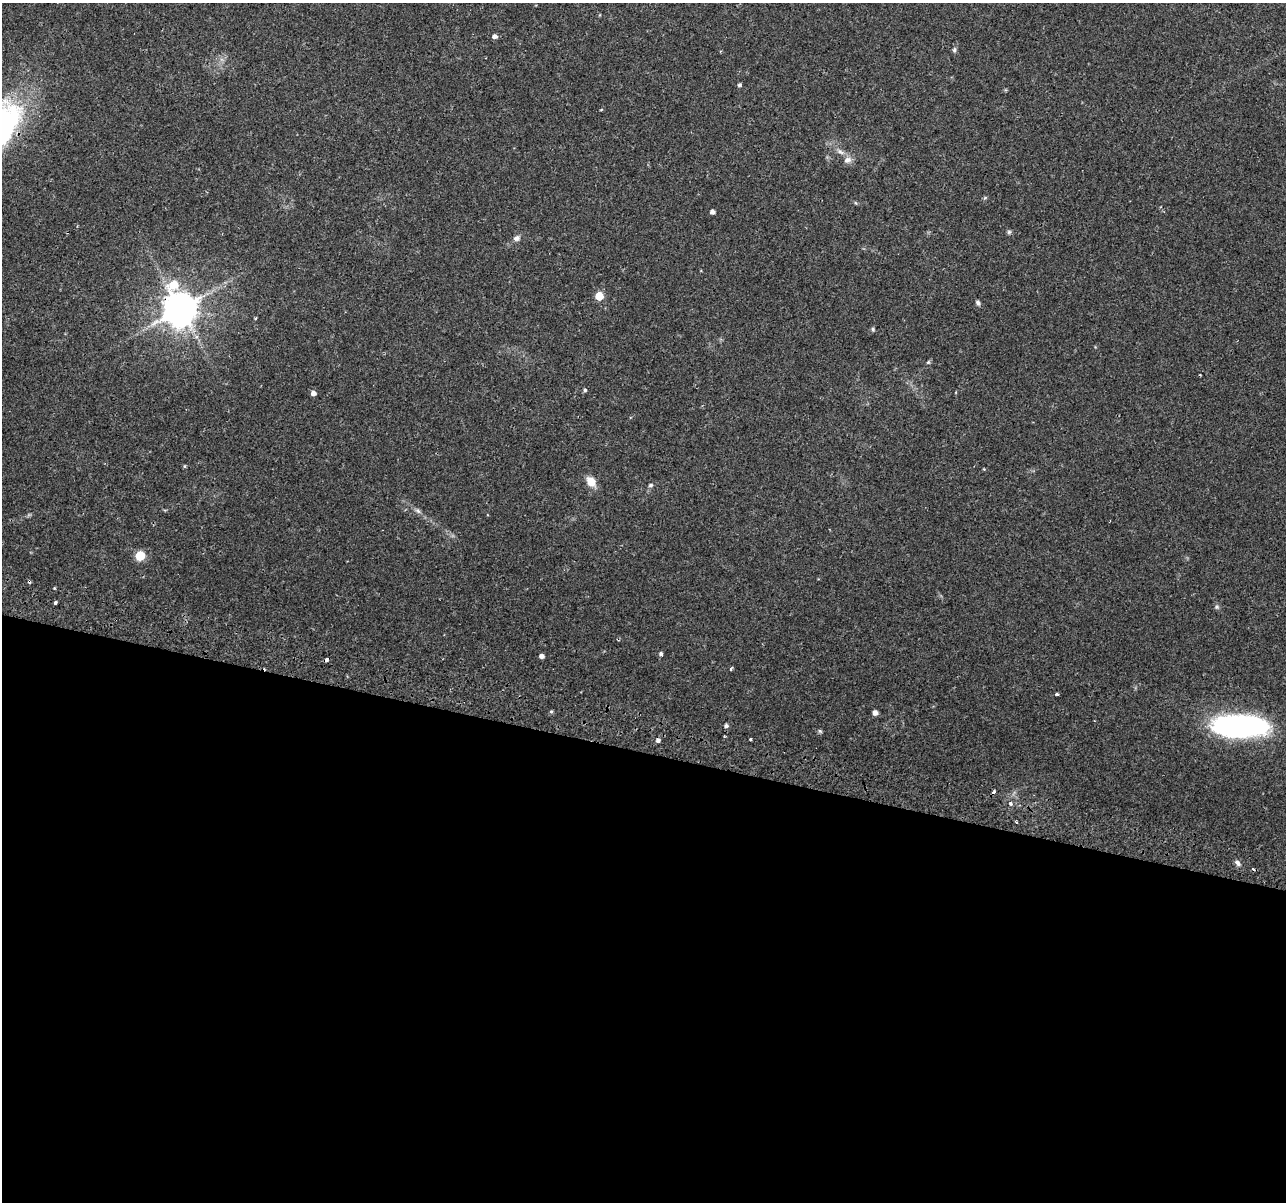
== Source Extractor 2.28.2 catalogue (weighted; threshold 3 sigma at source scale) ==
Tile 14 of 4 x 4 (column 2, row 4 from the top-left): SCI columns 1351-2634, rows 294-1493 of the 5279 x 5444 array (HDU 1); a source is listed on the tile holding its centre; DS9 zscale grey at full resolution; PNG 1288 x 1204 px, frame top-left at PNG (2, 3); no overlay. Shown black and unused: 38% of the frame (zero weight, under 2 of 3 exposures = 5% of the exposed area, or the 3 px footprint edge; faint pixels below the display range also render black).
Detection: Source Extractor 2.28.2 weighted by HDU 2 'WHT'; one run over the whole footprint, this tile lists its part. Background 0.0342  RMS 0.0034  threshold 0.0154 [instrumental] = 3 sigma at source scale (4.5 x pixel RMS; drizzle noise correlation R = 1.50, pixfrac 1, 0.0396/0.0396 arcsec/px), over >= 5 px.
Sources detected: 45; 3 cosmic-ray / hot-pixel residue — not listed; the other 42 listed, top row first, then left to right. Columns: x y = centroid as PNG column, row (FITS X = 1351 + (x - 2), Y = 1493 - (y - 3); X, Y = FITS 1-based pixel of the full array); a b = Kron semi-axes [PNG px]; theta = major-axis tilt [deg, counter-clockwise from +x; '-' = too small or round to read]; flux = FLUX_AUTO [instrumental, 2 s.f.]
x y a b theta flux
495 36 5 5 - 1.3
954 50 7 5 76 0.66
739 85 5 4 - 0.56
601 110 4 3 - 0.32
9 122 60 26 67 42
840 152 12 6 -36 1.6
847 160 11 9 19 1.9
856 203 5 3 - 0.36
712 212 4 4 - 1.4
1009 232 6 6 - 0.58
516 238 9 7 29 1.2
174 285 11 8 38 9.8
599 296 5 5 - 9.7
978 303 7 5 -56 0.75
180 309 10 9 - 790
873 329 6 5 - 0.54
928 362 5 4 - 0.47
1200 374 3 2 - 0.25
585 390 5 4 - 0.6
313 393 5 5 - 1.5
184 466 4 4 - 0.4
591 482 10 8 -56 5
651 485 6 5 - 0.58
418 511 9 4 -36 0.93
140 556 5 5 - 18
55 603 3 3 - 2.5
1217 607 7 6 - 0.66
661 654 4 4 - 0.8
541 656 4 4 - 1.5
327 660 4 3 - 1.9
731 668 5 3 - 0.41
1057 694 3 3 - 0.71
551 712 5 3 - 0.45
875 713 4 4 - 2.1
726 726 5 5 - 0.95
1239 726 52 19 -2 92
820 731 6 4 -46 0.5
750 739 3 3 - 1
658 740 4 4 - 1.2
1011 803 4 4 - 1.5
1016 822 3 3 - 0.37
1238 863 9 6 -56 1.2
Overlapping masked pixels (flux is a lower limit): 3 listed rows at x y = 9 122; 180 309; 327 660